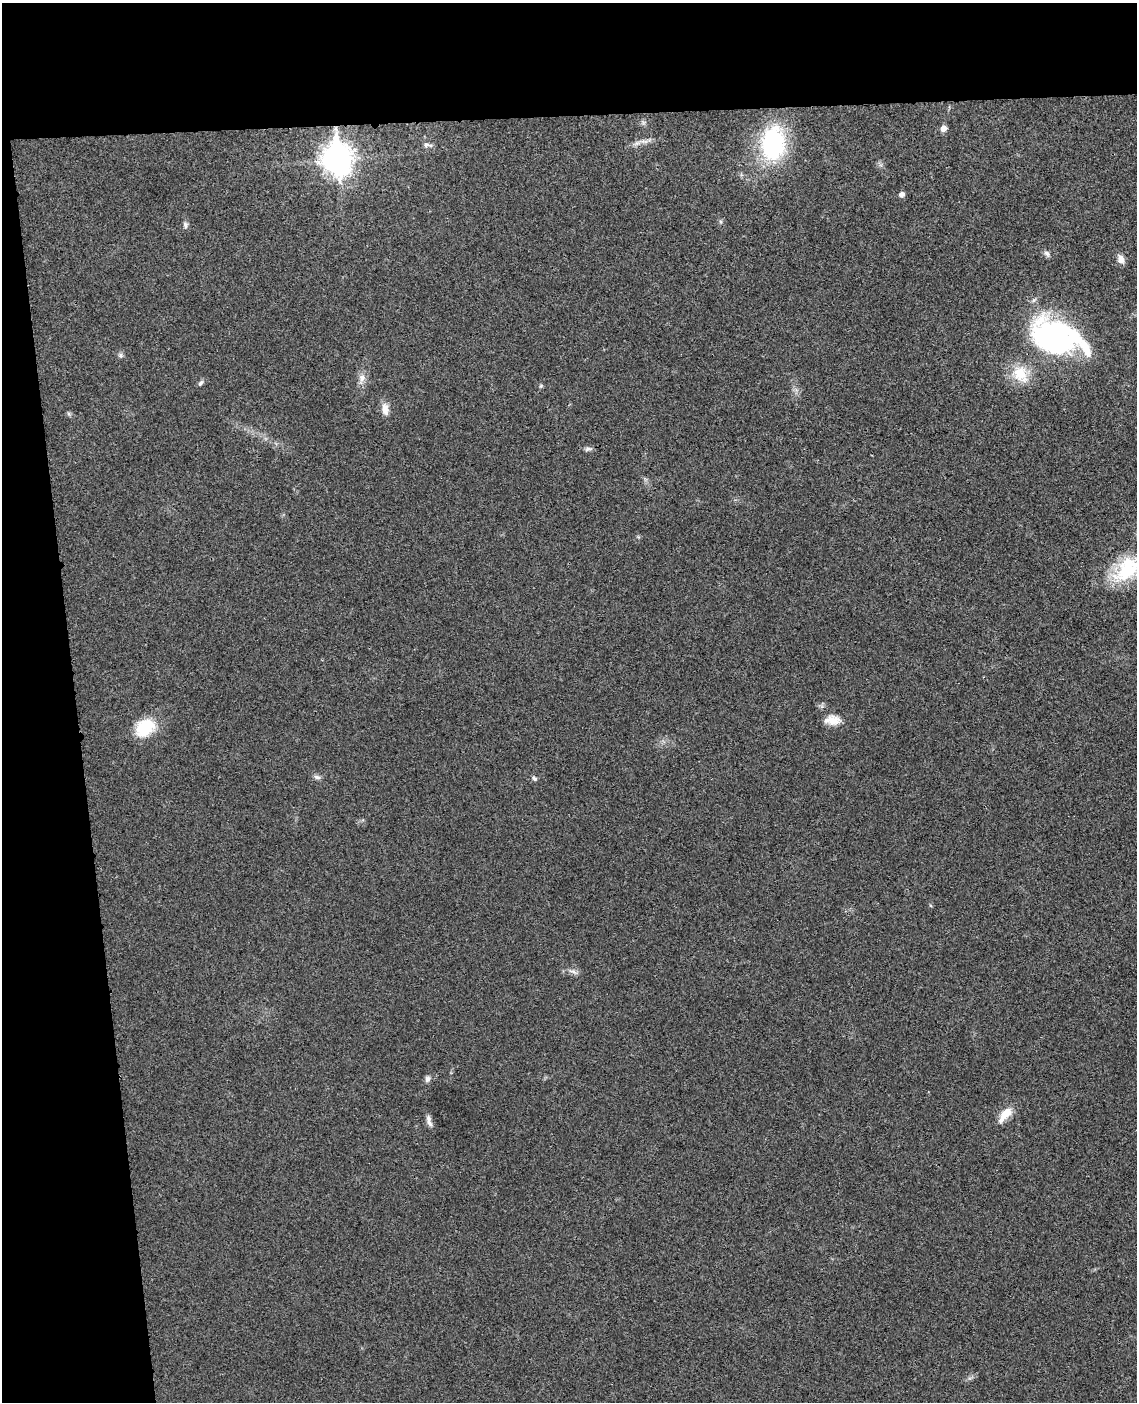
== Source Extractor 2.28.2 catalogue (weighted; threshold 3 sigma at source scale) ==
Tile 1 of 4 x 3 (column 1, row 1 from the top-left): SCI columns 57-1191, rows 2941-4340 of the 4656 x 4585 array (HDU 1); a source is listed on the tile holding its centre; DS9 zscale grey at full resolution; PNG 1139 x 1404 px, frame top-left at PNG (2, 3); no overlay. Shown black and unused: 15% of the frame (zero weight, under 3 of 4 exposures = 6% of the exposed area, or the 3 px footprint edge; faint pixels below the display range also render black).
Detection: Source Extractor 2.28.2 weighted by HDU 2 'WHT'; one run over the whole footprint, this tile lists its part. Background 0.0216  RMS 0.0044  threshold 0.0196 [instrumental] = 3 sigma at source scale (4.5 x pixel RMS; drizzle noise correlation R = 1.50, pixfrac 1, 0.05/0.05 arcsec/px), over >= 5 px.
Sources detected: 29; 1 inside a brighter listed object's ellipse — not listed separately; the other 28 listed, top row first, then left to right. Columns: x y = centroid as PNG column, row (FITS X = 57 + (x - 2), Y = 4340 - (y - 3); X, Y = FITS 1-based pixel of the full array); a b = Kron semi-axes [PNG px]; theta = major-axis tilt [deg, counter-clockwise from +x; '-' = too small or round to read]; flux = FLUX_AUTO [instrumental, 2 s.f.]
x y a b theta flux
943 128 7 6 - 2.3
644 141 16 5 -5 2.3
773 144 37 24 86 52
426 145 8 7 - 1.4
337 159 12 10 -87 590
901 194 5 5 - 2
720 222 6 4 -88 0.64
185 225 9 6 -84 1.3
1047 254 9 6 -47 1.4
1121 259 12 7 -64 2.9
1055 337 58 38 -21 83
121 355 8 6 0 1
1020 374 23 19 -57 12
362 378 13 9 77 3
200 383 9 5 52 1
541 386 6 5 - 0.63
385 409 15 8 -87 3.9
69 414 7 4 -71 0.66
588 449 11 5 8 1.2
1126 570 43 25 41 28
832 720 19 12 -1 5.6
145 728 25 18 34 16
317 777 9 6 -9 1.4
534 778 7 6 - 0.94
573 972 14 5 -24 1.7
427 1079 8 6 75 1.5
1005 1114 22 9 50 6.8
429 1121 16 6 -76 2.1
Isophote crosses this tile's border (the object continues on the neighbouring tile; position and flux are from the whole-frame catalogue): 1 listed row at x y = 1126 570